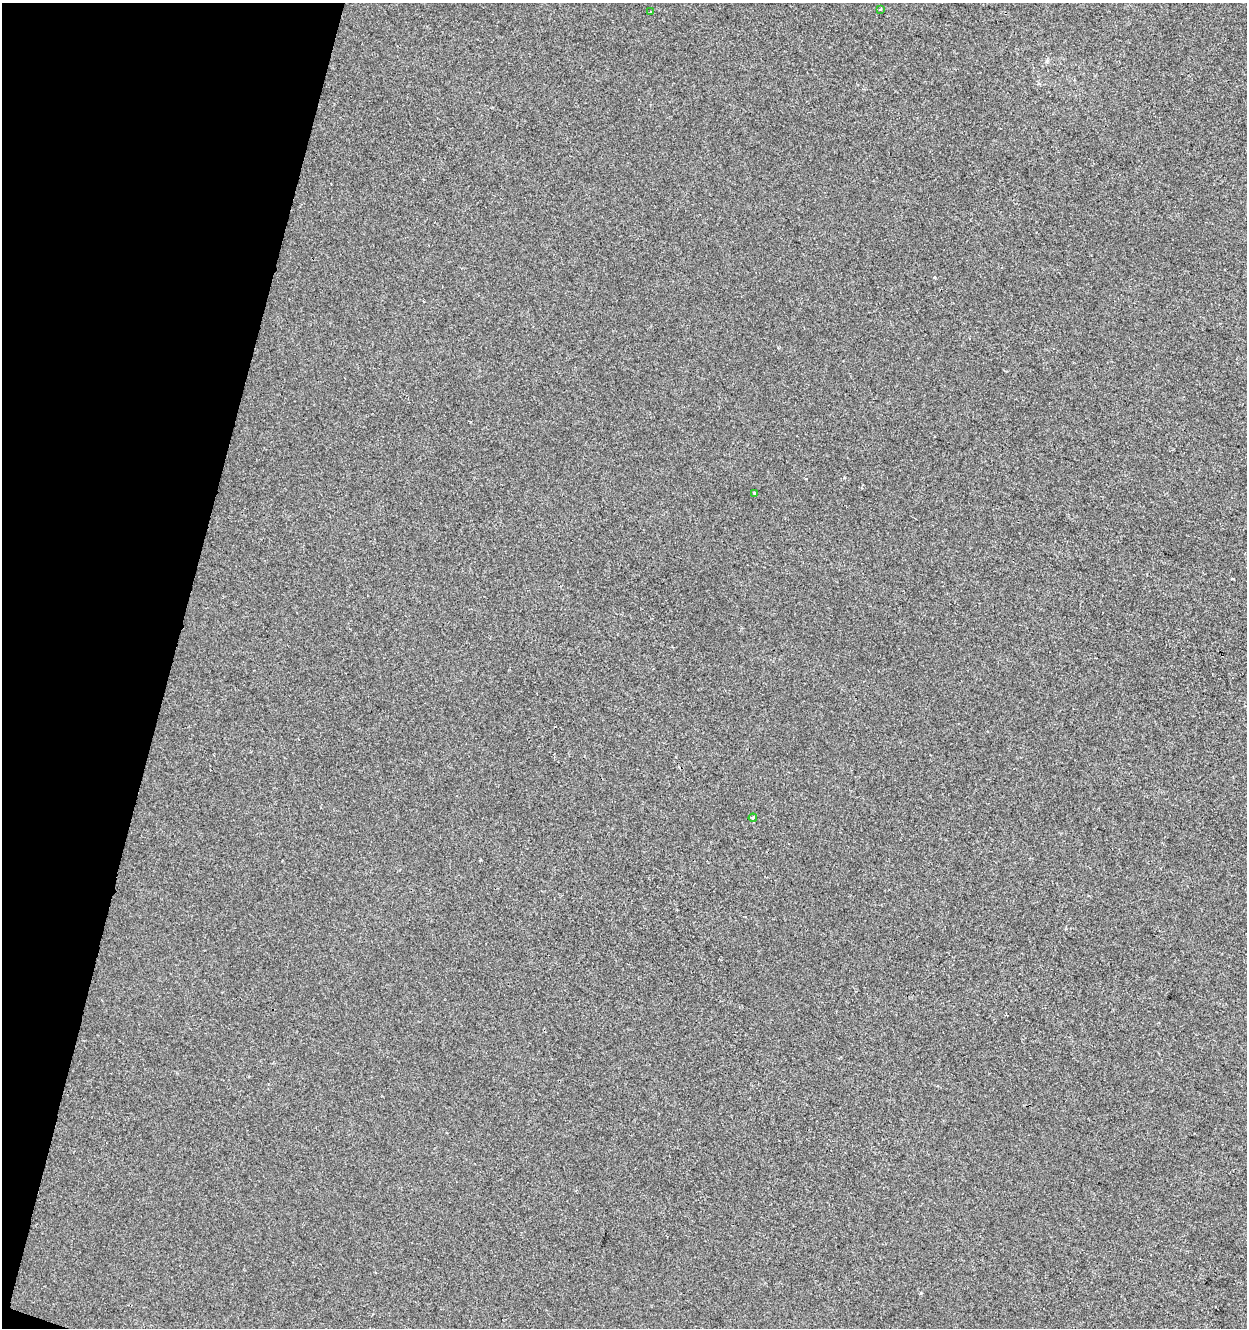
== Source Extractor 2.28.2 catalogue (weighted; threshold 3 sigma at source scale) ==
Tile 9 of 4 x 4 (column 1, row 3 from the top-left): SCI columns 280-1524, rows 1327-2652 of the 5476 x 5312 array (HDU 1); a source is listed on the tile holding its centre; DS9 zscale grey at full resolution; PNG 1249 x 1330 px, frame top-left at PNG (2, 3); each listed source drawn as its Kron ellipse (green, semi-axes under 4 px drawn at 4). Shown black and unused: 14% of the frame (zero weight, under 2 of 3 exposures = <1% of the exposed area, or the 3 px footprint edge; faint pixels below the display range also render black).
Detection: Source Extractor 2.28.2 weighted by HDU 2 'WHT'; one run over the whole footprint, this tile lists its part. Background -6.33e-04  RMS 0.0042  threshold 0.0187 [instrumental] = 3 sigma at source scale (4.5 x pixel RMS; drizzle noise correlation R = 1.50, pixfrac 1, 0.0396/0.0396 arcsec/px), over >= 5 px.
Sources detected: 4; all 4 listed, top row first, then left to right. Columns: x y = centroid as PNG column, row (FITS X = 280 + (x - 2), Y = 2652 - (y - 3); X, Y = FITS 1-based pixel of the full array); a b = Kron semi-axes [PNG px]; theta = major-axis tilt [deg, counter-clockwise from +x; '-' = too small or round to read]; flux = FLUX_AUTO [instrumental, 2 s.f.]
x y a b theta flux
881 9 4 2 - 0.35
651 12 4 3 - 0.44
755 494 3 3 - 1.4
753 818 4 3 - 0.59